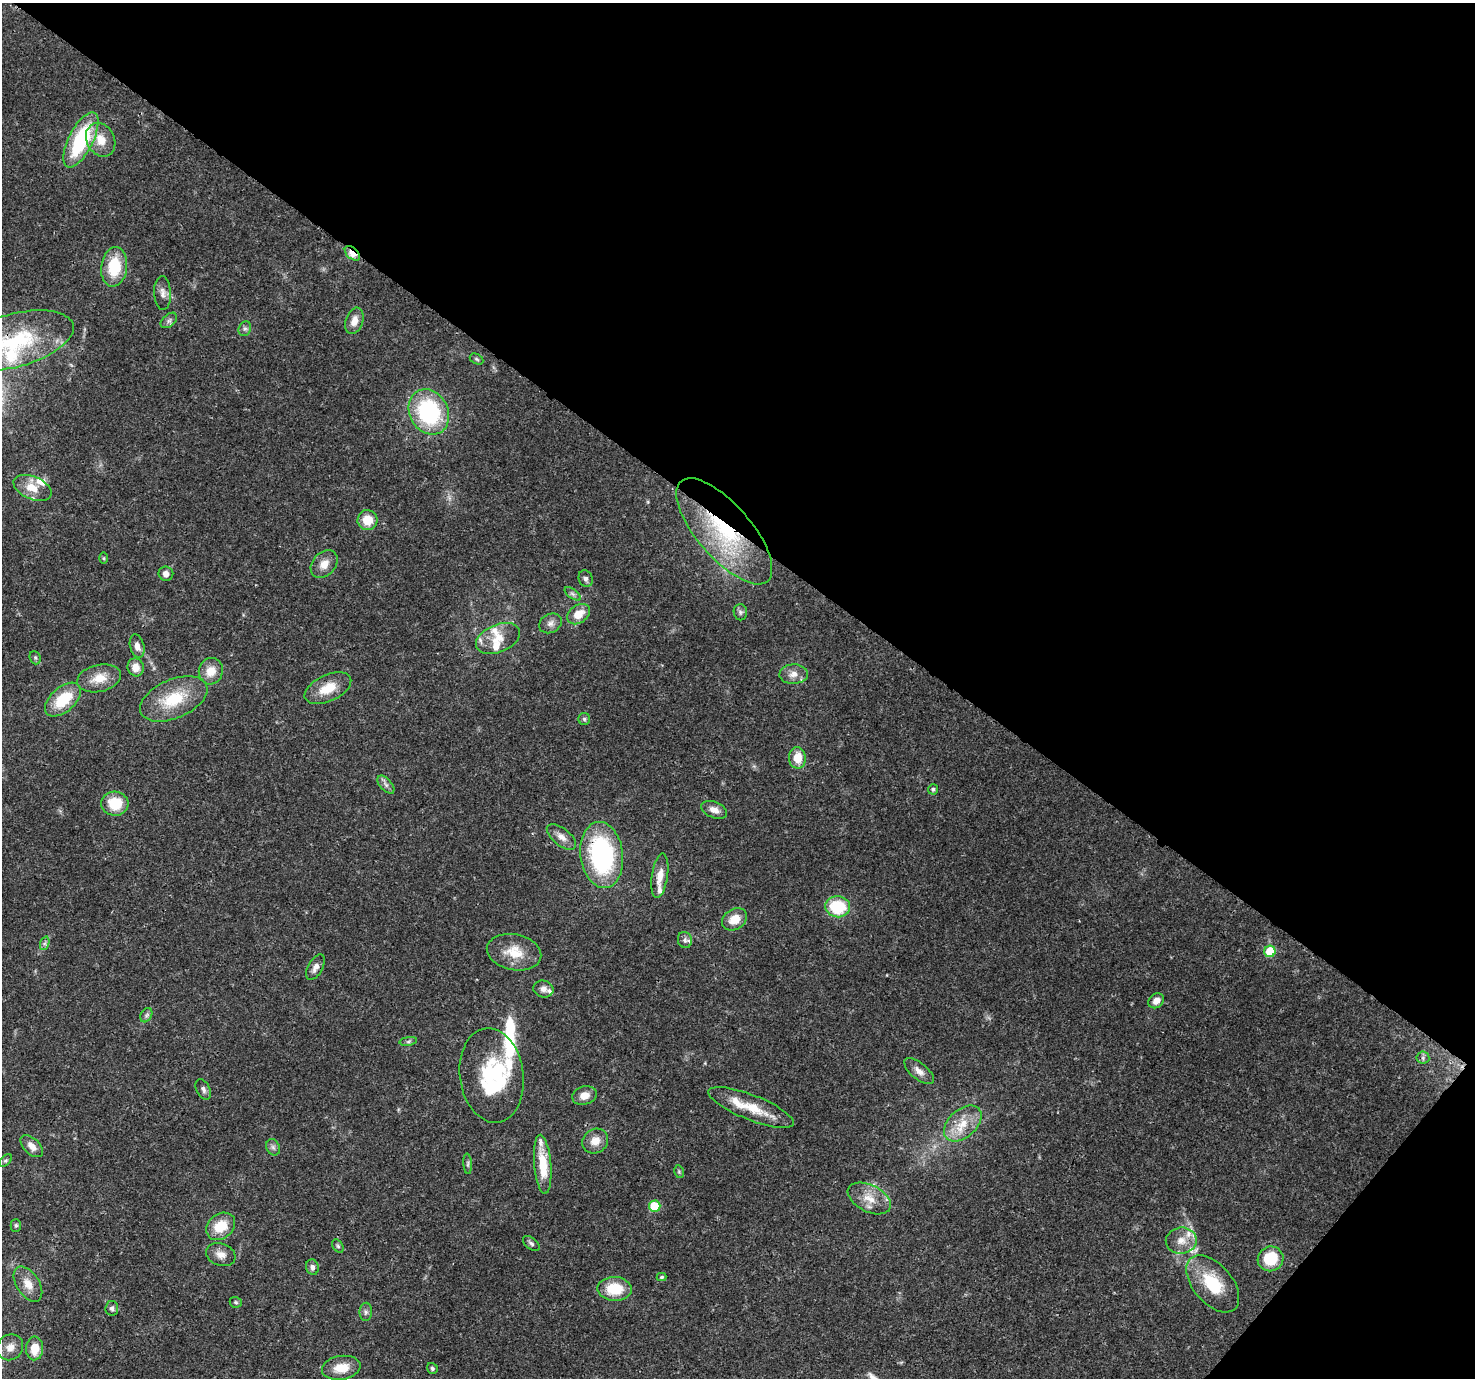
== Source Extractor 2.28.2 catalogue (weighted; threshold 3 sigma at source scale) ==
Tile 8 of 4 x 4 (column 4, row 2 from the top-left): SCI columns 4505-5977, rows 3089-4464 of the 6056 x 6107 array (HDU 1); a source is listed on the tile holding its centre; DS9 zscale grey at full resolution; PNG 1477 x 1380 px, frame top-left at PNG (2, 3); each listed source drawn as its Kron ellipse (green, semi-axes under 4 px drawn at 4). Shown black and unused: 41% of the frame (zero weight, under 3 of 4 exposures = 8% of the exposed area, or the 3 px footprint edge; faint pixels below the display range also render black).
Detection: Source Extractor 2.28.2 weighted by HDU 2 'WHT'; one run over the whole footprint, this tile lists its part. Background 0.0865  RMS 0.0036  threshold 0.0162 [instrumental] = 3 sigma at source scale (4.5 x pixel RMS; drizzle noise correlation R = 1.50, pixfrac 1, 0.0396/0.0396 arcsec/px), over >= 5 px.
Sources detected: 102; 2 inside a brighter object's white glare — neither listed nor drawn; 13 inside a brighter listed object's ellipse — not listed separately; the other 87 listed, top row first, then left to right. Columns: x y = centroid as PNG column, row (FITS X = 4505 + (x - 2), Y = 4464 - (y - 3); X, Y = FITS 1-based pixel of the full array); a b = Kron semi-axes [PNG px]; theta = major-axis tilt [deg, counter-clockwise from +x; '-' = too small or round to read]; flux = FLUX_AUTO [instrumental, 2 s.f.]
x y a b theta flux
81 140 30 12 63 33
101 140 18 14 -62 6.3
352 253 9 5 -42 7.9
114 267 20 13 82 15
163 293 17 8 -87 2.4
169 320 9 6 41 1.2
354 321 13 8 72 3.3
245 329 8 6 68 0.95
14 340 61 26 15 36
476 359 7 5 -27 0.61
429 412 23 19 -60 39
32 488 20 11 -22 6.2
367 520 10 10 - 6.5
724 531 66 27 -49 44
104 558 6 4 -90 0.47
324 564 15 11 48 3.9
166 574 7 7 - 2.1
586 579 8 7 - 1.2
573 594 9 4 -35 0.98
740 612 8 6 -80 0.96
578 614 12 9 35 5.6
550 623 12 9 28 2
498 638 23 14 23 7
137 646 12 7 -74 2.4
35 658 7 5 -69 0.68
136 667 9 8 - 3.4
211 671 13 12 - 5.1
794 674 14 10 2 3
99 678 22 13 13 6.5
328 688 25 13 25 8.2
174 699 36 19 23 16
63 700 21 12 41 14
584 719 6 6 - 0.81
797 758 11 8 -88 6.3
386 785 11 5 -48 1.3
933 789 5 5 - 0.73
115 804 13 12 - 11
714 810 13 8 -21 2.5
561 837 17 8 -38 2.9
602 855 33 21 -82 52
660 876 22 8 81 4.5
838 907 12 10 -6 18
734 919 13 10 33 5.2
685 940 8 7 - 1.1
45 943 7 4 71 0.85
1270 951 6 5 - 14
514 952 27 18 -11 8.9
315 967 14 7 61 2.3
543 989 10 8 -15 2.1
1156 1001 8 7 - 2.7
146 1015 7 5 60 0.94
408 1041 9 4 9 0.79
1423 1058 6 6 - 0.86
919 1071 18 8 -40 2.7
492 1075 47 32 -82 32
203 1089 11 6 -63 1.3
584 1095 12 9 15 3.3
751 1107 45 12 -21 11
963 1123 22 14 42 8.2
595 1141 13 12 - 4.2
32 1146 13 8 -44 3.1
273 1147 8 6 -62 1.2
5 1160 7 4 44 0.67
468 1164 10 4 -86 0.73
543 1164 30 8 -85 12
679 1172 6 4 -79 0.56
869 1198 23 13 -27 6.6
655 1206 6 5 - 14
16 1225 6 5 - 0.65
221 1226 16 12 37 9.1
1181 1241 15 13 8 4.6
531 1243 9 5 -38 0.94
338 1246 7 5 -59 0.69
221 1255 15 11 -18 3.1
1270 1259 13 12 - 13
312 1267 8 6 -75 1.7
662 1277 5 4 - 0.63
28 1284 20 11 -57 4.6
1213 1284 34 19 -49 16
614 1289 17 12 -2 11
236 1302 6 5 - 0.62
112 1308 7 6 - 1.2
366 1312 9 6 87 1.1
10 1347 14 12 43 3.4
35 1348 12 8 87 6.8
341 1368 19 12 9 6
432 1368 6 5 - 0.66
Overlapping masked pixels (flux is a lower limit): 4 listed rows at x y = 352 253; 14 340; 724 531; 602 855
Isophote crosses this tile's border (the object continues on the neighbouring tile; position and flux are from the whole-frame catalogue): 1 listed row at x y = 14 340